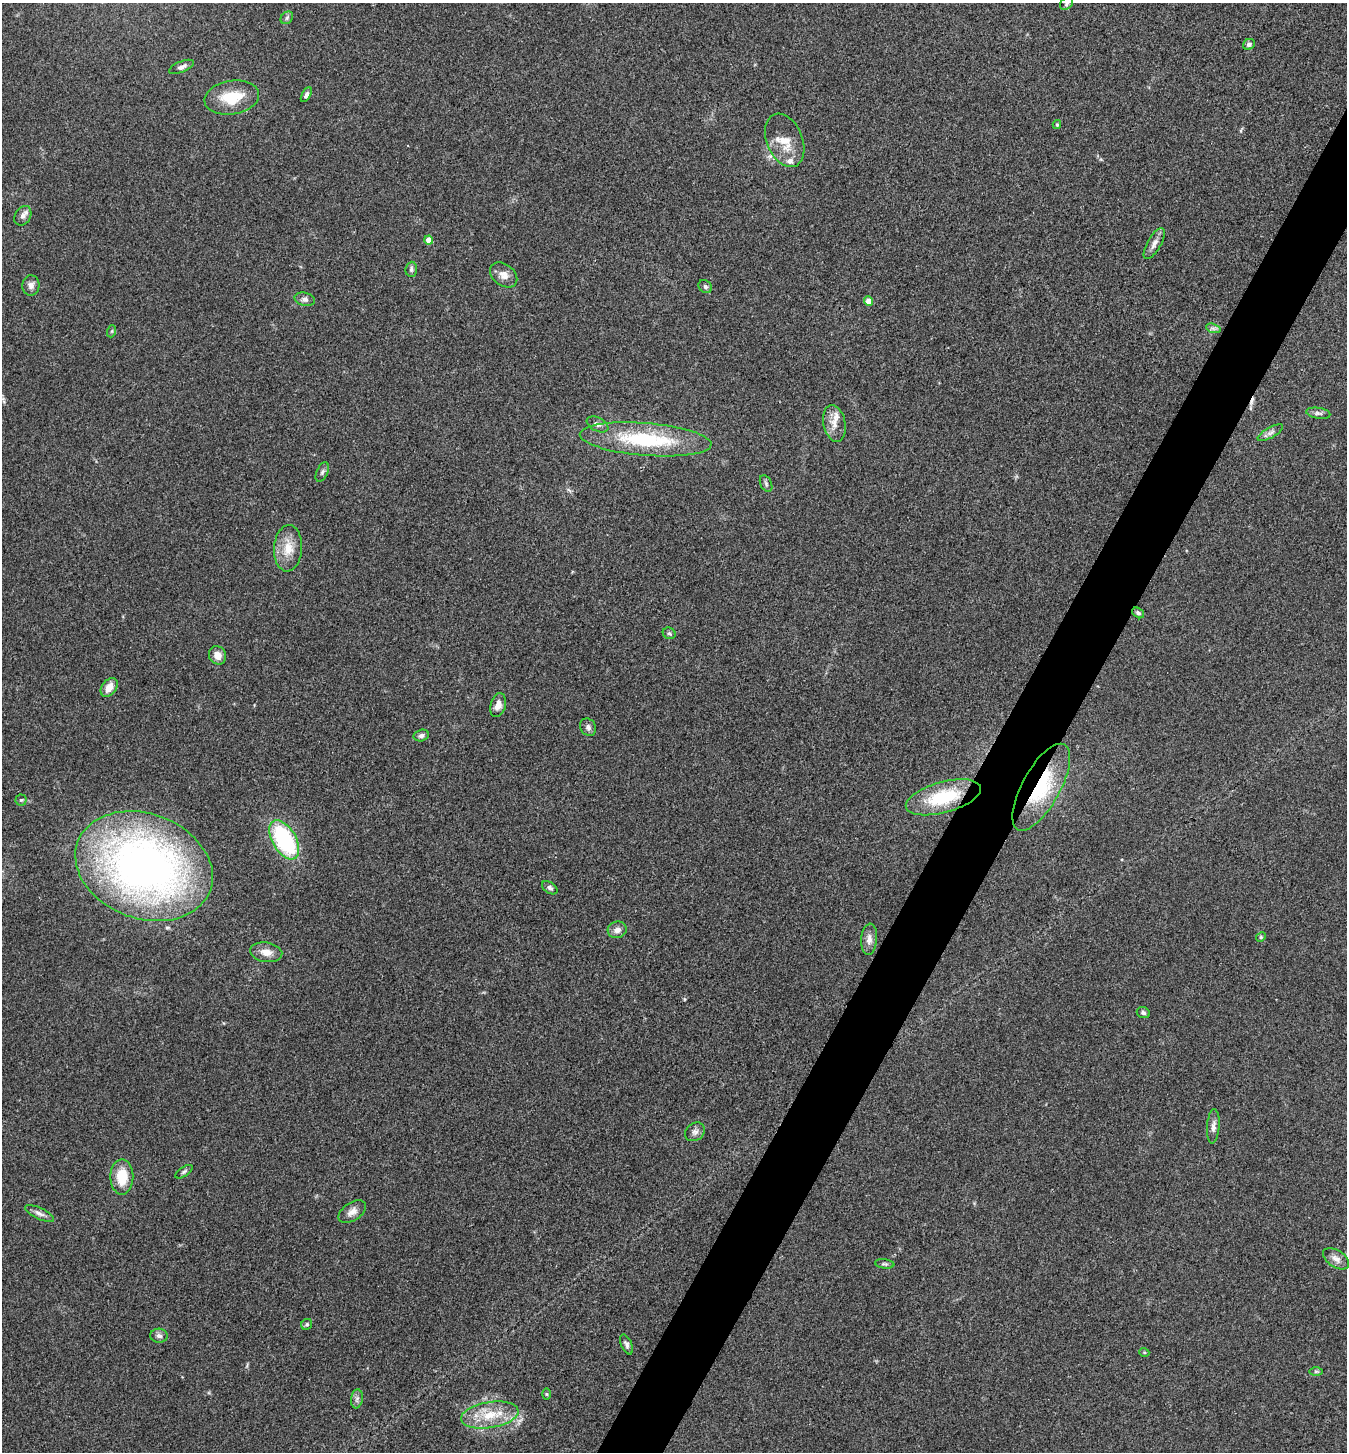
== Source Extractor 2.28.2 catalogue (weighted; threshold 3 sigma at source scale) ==
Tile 10 of 4 x 4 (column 2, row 3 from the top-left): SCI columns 1492-2836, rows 1452-2901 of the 5811 x 5804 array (HDU 1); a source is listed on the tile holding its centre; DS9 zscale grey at full resolution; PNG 1349 x 1454 px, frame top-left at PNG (2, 3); each listed source drawn as its Kron ellipse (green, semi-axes under 4 px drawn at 4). Shown black and unused: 4% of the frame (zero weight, under 3 of 4 exposures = <1% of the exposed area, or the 3 px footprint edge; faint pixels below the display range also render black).
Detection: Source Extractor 2.28.2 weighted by HDU 2 'WHT'; one run over the whole footprint, this tile lists its part. Background 0.0798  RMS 0.0056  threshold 0.0251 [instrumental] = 3 sigma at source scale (4.5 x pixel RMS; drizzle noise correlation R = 1.50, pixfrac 1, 0.05/0.05 arcsec/px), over >= 5 px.
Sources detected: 65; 1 cosmic-ray / hot-pixel residue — neither listed nor drawn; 3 inside a brighter listed object's ellipse — not listed separately; the other 61 listed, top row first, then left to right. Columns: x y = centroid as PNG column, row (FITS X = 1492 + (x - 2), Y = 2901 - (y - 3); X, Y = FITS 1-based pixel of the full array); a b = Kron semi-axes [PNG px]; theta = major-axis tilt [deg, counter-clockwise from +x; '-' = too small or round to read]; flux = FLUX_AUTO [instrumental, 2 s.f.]
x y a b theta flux
1067 4 7 5 48 1.1
287 18 7 5 47 1.3
1249 44 6 5 - 1.5
182 67 13 5 22 2
306 95 8 4 61 1.6
232 97 27 17 9 17
1057 124 4 3 - 0.79
785 140 28 18 -67 11
23 216 10 7 57 2.6
429 240 4 4 - 5.9
1154 243 17 6 60 3
411 269 7 6 - 1.4
504 275 15 10 -38 4.6
31 285 10 8 87 2.7
705 287 7 6 - 1.3
305 299 10 6 -13 1.9
868 301 5 4 - 5.4
1213 328 7 4 -18 1.4
112 331 6 4 71 0.67
1318 413 12 5 -9 1.8
834 423 18 11 -78 5.8
598 424 11 7 -26 2.2
1270 433 14 5 29 2.1
646 439 66 16 -5 51
322 472 10 5 65 1.5
766 484 9 5 -64 1.3
288 548 23 14 87 10
1138 613 6 4 -36 1.2
669 633 7 5 -26 1.3
217 655 9 8 - 4.6
109 687 10 7 54 6.2
498 705 12 7 74 3.8
588 727 9 7 -55 1.9
421 735 7 5 15 1.9
1041 787 48 19 61 38
943 797 39 15 15 32
21 800 5 5 - 0.87
284 840 22 12 -59 57
144 866 71 52 -20 330
550 888 9 5 -35 1.5
617 930 9 8 - 3.3
1261 937 5 4 - 0.69
869 939 16 8 85 3.5
266 952 16 9 -10 5.2
1143 1013 7 5 -24 1.2
1213 1126 17 6 86 2.9
695 1132 10 8 39 2.5
184 1172 10 4 34 1.1
122 1177 18 11 90 14
352 1212 15 9 34 3.9
39 1213 16 5 -26 2.6
1336 1259 14 8 -33 3.8
885 1264 10 4 -7 1.2
307 1324 6 5 - 0.99
159 1336 8 7 - 1.9
627 1344 10 5 -67 1.7
1144 1352 5 3 - 0.51
1316 1371 7 4 0 0.91
546 1394 6 4 -89 0.6
357 1399 9 6 82 1.9
490 1415 29 13 9 16
Overlapping masked pixels (flux is a lower limit): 2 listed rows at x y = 1041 787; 943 797
Isophote crosses this tile's border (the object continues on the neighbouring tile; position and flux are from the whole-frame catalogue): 1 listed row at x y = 1067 4